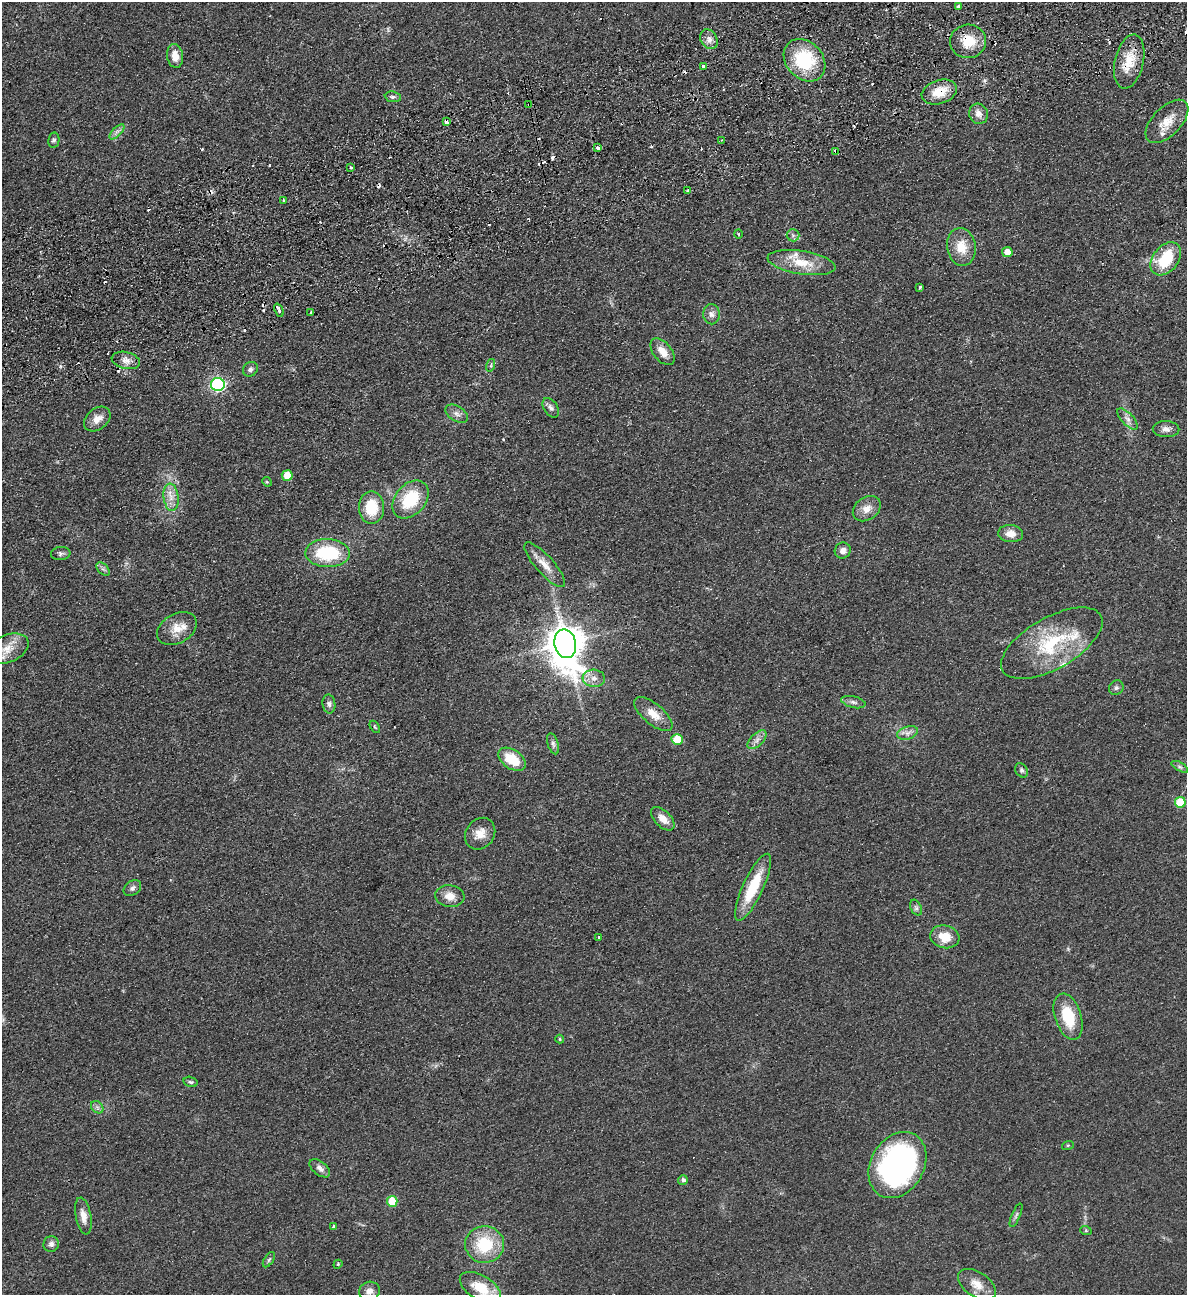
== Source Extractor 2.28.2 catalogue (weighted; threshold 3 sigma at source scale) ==
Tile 10 of 4 x 4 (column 2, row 3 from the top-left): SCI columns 1471-2655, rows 1350-2642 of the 5189 x 5283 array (HDU 1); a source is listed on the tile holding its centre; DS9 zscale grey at full resolution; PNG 1189 x 1297 px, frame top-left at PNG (2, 2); each listed source drawn as its Kron ellipse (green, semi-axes under 4 px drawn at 4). Shown black and unused: <1% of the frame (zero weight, under 2 of 3 exposures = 3% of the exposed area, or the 3 px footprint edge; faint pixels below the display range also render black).
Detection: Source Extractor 2.28.2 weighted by HDU 2 'WHT'; one run over the whole footprint, this tile lists its part. Background 0.0822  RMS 0.0093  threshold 0.0419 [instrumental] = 3 sigma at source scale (4.5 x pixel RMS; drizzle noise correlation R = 1.50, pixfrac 1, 0.05/0.05 arcsec/px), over >= 5 px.
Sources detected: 128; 25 cosmic-ray / hot-pixel residue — neither listed nor drawn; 4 inside a brighter listed object's ellipse — not listed separately; the other 99 listed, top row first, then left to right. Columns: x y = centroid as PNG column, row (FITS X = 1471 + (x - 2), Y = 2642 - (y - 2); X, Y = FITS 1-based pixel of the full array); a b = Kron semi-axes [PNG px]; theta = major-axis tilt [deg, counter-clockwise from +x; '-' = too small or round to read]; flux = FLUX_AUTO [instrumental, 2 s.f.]
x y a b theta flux
958 7 3 3 - 5.1
709 39 10 8 -59 5.2
968 41 18 16 5 21
175 56 12 8 -80 10
805 60 23 18 -47 54
1129 62 27 14 77 21
703 67 4 3 - 6.8
939 92 18 11 18 18
393 97 8 5 -8 2.4
529 105 3 3 - 2
978 114 10 9 - 5.5
1167 121 27 14 46 16
446 122 3 3 - 25
117 132 10 3 45 2.7
54 140 7 5 79 1.9
722 140 3 3 - 0.79
597 148 3 3 - 3.7
836 151 4 4 - 1.6
350 167 4 3 - 2.1
688 190 4 4 - 1
284 200 3 2 - 1.1
738 234 4 3 - 0.88
793 235 6 6 - 2.3
961 247 19 14 -82 18
1007 252 5 5 - 8
1166 259 19 12 51 40
801 263 34 11 -9 23
920 287 3 3 - 1.5
279 310 7 3 -66 2.8
311 313 3 2 - 1.5
711 314 10 8 -88 4.4
662 352 15 9 -51 10
126 360 14 8 -13 6.4
491 365 6 4 72 1.3
250 369 8 7 - 2.8
218 384 7 6 - 170
551 408 11 6 -56 3.4
457 414 12 7 -32 4.5
97 419 15 10 39 8.3
1128 419 14 6 -47 4.7
1166 429 13 8 -2 5.3
287 476 5 5 - 16
267 482 5 4 - 0.98
171 497 13 7 -84 7.9
410 499 21 15 49 41
371 508 16 12 89 29
867 509 15 11 35 9.3
1011 534 12 8 -3 8.8
843 550 8 7 - 4.5
328 553 22 14 -1 52
61 554 10 6 6 2.6
545 565 29 9 -48 12
103 569 8 5 -44 2.3
177 629 21 14 29 15
1052 643 56 25 30 66
565 644 14 11 -79 2200
7 649 22 13 22 15
594 678 11 8 -4 6.4
1116 688 8 6 44 2.4
853 702 12 5 -13 3.4
329 704 9 6 -82 3
653 714 23 10 -40 13
375 727 7 4 -59 1.3
908 733 10 6 17 4.2
677 739 5 5 - 24
757 740 12 6 45 4.3
553 744 11 5 -72 2.7
512 759 15 9 -35 26
1180 767 9 4 -30 2
1021 770 7 5 -58 2
1180 802 5 5 - 32
663 819 14 8 -45 8.6
480 834 17 14 52 11
753 887 36 10 65 35
132 888 9 7 36 2.9
450 896 14 11 -7 9.8
916 908 8 5 -63 2.2
599 937 3 2 - 1.2
945 937 15 11 -14 16
1068 1017 24 13 -71 32
560 1039 4 4 - 1
191 1082 7 5 -16 1.8
97 1107 7 5 -45 2.3
1068 1145 6 4 18 1.1
897 1165 35 26 60 240
320 1168 12 7 -39 4.4
683 1180 5 4 - 2.7
392 1201 5 5 - 29
1016 1215 13 4 67 2.2
83 1216 19 7 -80 7.9
334 1226 3 3 - 5.5
1086 1231 6 4 -19 1.1
51 1244 8 7 - 3.7
485 1244 19 18 - 40
269 1260 8 4 57 1.7
338 1264 5 3 - 0.93
977 1284 21 12 -33 12
480 1288 23 12 -31 22
369 1291 11 9 21 5.5
Overlapping masked pixels (flux is a lower limit): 6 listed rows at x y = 968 41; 1129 62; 939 92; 529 105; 446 122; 836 151